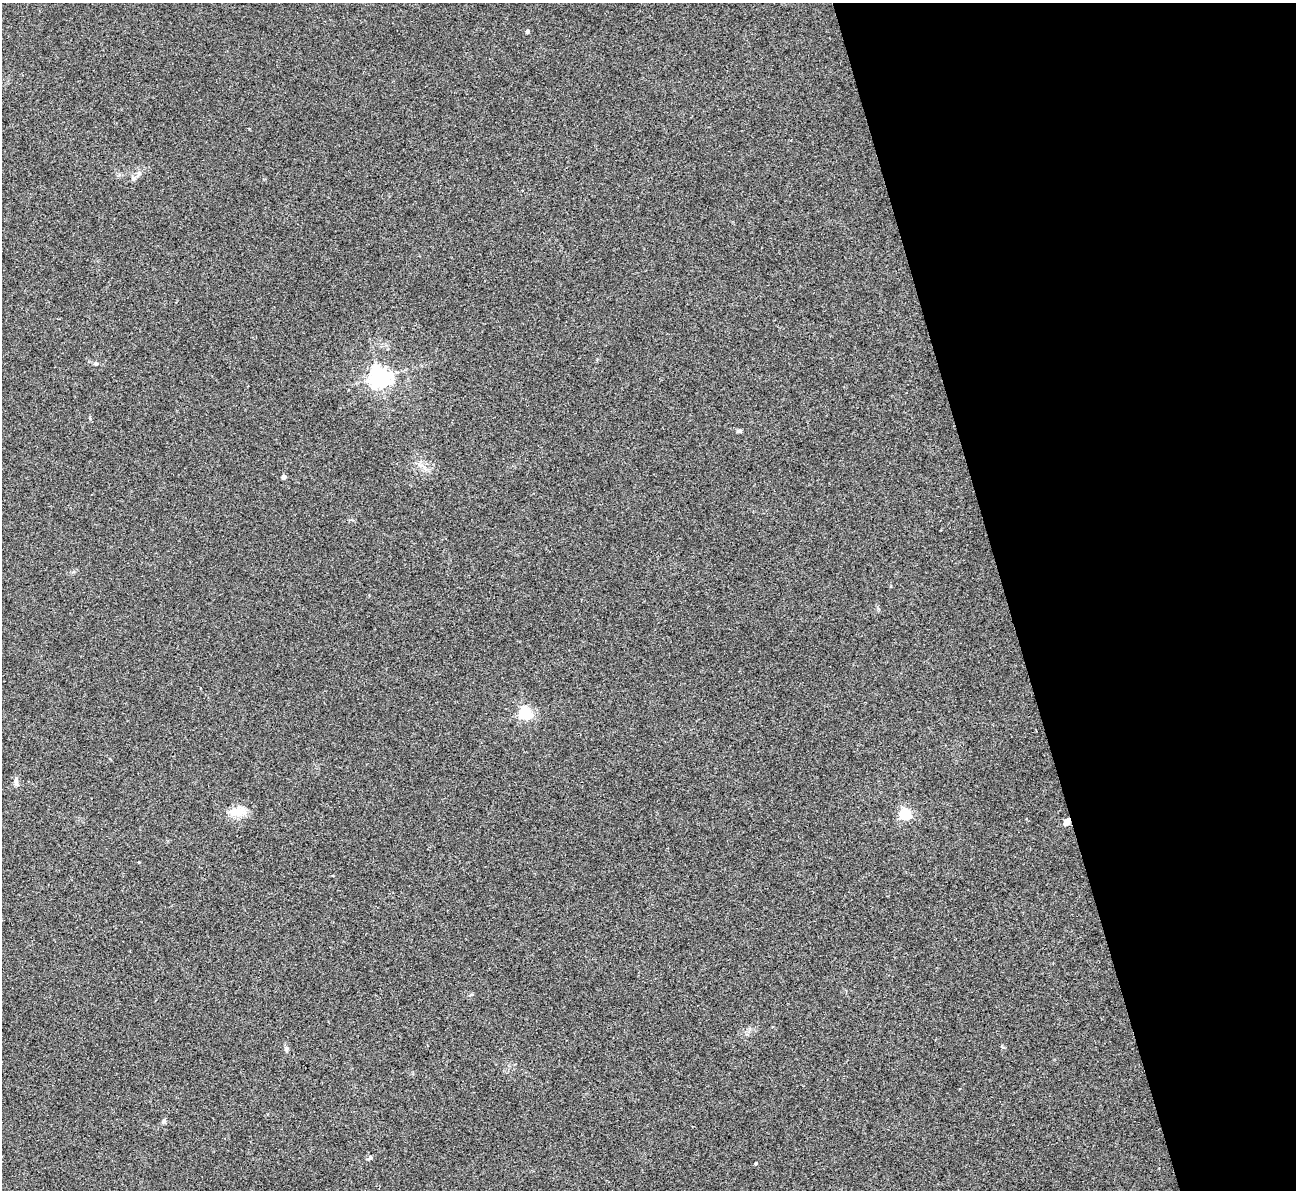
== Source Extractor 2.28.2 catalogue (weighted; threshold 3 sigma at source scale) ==
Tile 12 of 4 x 4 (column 4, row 3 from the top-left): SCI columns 3886-5179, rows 1455-2642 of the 5180 x 5164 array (HDU 1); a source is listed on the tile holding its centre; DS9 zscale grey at full resolution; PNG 1298 x 1192 px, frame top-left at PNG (2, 3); no overlay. Shown black and unused: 22% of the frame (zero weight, under 3 of 4 exposures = <1% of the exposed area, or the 3 px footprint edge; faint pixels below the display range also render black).
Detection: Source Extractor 2.28.2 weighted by HDU 2 'WHT'; one run over the whole footprint, this tile lists its part. Background 0.0653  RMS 0.005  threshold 0.0223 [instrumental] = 3 sigma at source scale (4.5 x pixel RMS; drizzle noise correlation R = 1.50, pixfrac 1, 0.05/0.05 arcsec/px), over >= 5 px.
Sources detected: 14; all 14 listed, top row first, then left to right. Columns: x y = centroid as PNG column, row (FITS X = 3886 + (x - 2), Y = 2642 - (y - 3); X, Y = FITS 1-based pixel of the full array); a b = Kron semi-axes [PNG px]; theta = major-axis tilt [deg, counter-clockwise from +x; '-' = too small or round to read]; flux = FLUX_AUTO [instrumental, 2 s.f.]
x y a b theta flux
527 31 5 4 - 0.96
96 363 6 5 - 0.85
379 377 7 7 - 320
739 431 7 4 10 0.85
284 477 4 4 - 3.7
525 713 5 5 - 85
16 780 12 5 -90 1.5
238 811 22 12 7 7.1
905 814 5 5 - 58
1067 822 9 6 54 3
286 1048 7 5 -89 0.96
164 1121 7 5 47 0.85
370 1157 6 5 - 0.89
756 1164 4 3 - 0.51
Overlapping masked pixels (flux is a lower limit): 1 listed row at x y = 1067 822